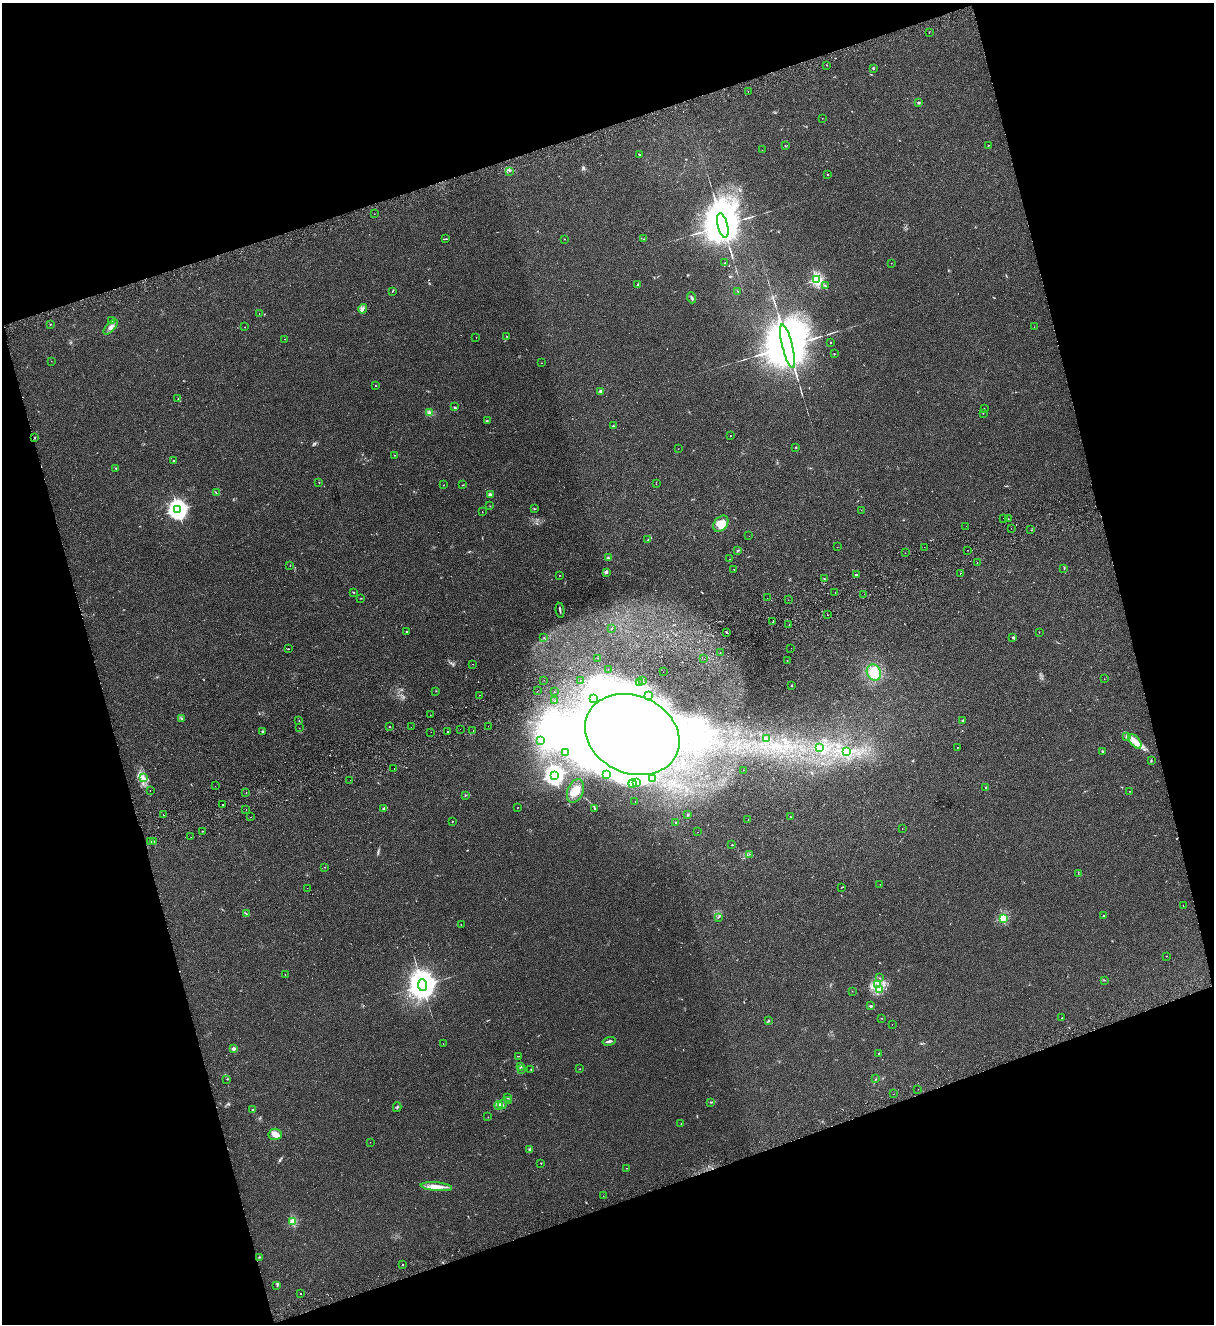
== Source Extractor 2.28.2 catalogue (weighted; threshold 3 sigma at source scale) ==
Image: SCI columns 174-5020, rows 59-5343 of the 5314 x 5399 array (HDU 1 of 3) = the unmasked area's bounding box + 8 px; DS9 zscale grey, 4 x 4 block average (1 PNG px = mean of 4 x 4 image px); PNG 1216 x 1326 px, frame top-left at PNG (2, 3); each listed source drawn as its Kron ellipse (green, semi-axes under 4 px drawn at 4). Shown black and unused: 36% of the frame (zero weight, under 2 of 3 exposures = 3% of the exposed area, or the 3 px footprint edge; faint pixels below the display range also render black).
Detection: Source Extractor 2.28.2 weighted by HDU 2 'WHT'. Background 0.0624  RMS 0.007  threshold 0.0316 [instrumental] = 3 sigma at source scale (4.5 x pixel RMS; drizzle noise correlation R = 1.50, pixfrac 1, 0.05/0.05 arcsec/px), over >= 5 px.
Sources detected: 333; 3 too faint to see at this stretch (4 x 4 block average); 40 inside a brighter object's white glare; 22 cosmic-ray / hot-pixel residue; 7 long thin detections or spike segments (spike, bleed or trail) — neither listed nor drawn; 6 coinciding with a brighter row at this scale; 6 inside a brighter listed object's ellipse — not listed separately; the other 249 listed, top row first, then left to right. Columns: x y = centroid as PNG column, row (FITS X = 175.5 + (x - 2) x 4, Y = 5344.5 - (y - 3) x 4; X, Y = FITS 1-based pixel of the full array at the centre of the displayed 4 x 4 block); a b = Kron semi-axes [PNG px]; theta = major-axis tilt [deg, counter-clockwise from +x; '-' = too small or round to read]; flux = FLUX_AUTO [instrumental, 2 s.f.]
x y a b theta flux
929 33 2 2 - 0.95
827 65 2 2 - 1.6
873 68 2 2 - 6.6
748 91 2 2 - 11
918 103 3 2 - 4.4
822 118 2 2 - 0.78
988 145 2 2 - 1.5
785 146 3 2 - 1.6
762 150 2 2 - 0.62
640 155 3 2 - 3.2
509 171 2 2 - 1.8
828 175 2 2 - 2.2
374 214 2 2 - 0.82
723 225 12 5 -76 38000
445 239 3 2 - 2.9
564 239 2 2 - 1.8
643 239 2 2 - 1.2
725 263 2 2 - 1
891 263 2 2 - 0.89
816 280 2 2 - 580
637 285 2 2 - 2.3
825 286 2 2 - 1.6
392 291 3 2 - 2.6
738 291 3 2 - 3.4
692 298 5 2 - 7.2
363 309 5 2 - 7.3
259 314 2 2 - 0.68
111 321 2 2 - 2.2
50 324 2 2 - 1.3
111 327 9 3 48 15
245 327 2 2 - 1.3
1034 327 2 2 - 0.57
506 336 2 2 - 1.2
476 337 2 2 - 0.79
285 339 2 2 - 0.8
831 342 2 2 - 3
788 346 22 5 -76 69000
834 354 2 2 - 5.9
51 361 2 2 - 0.93
541 363 2 2 - 0.87
376 385 2 2 - 4.5
600 391 2 2 - 26
178 399 2 2 - 1
455 407 2 2 - 1.9
984 408 2 2 - 0.77
430 413 3 2 - 5.8
983 413 2 2 - 0.86
487 420 2 2 - 2
613 426 2 2 - 3
730 436 2 2 - 2.2
35 437 2 2 - 2.3
796 447 2 2 - 2.9
678 449 2 2 - 0.82
394 455 2 2 - 2
174 461 2 2 - 8.5
116 468 2 2 - 2.3
319 483 2 2 - 1.3
656 484 2 2 - 0.8
444 485 2 2 - 1.2
463 485 3 2 - 2
216 493 2 2 - 1.3
490 494 2 2 - 13
490 506 2 2 - 1.1
534 508 2 2 - 1.6
178 510 4 3 - 2700
861 510 2 2 - 1
482 512 2 2 - 0.92
1003 518 2 2 - 1.2
1008 519 2 2 - 1.4
721 524 9 6 50 58
966 526 2 2 - 0.5
1011 528 2 2 - 0.79
1031 530 2 2 - 0.83
749 536 2 2 - 0.73
648 540 2 2 - 1.6
837 547 2 2 - 0.72
924 547 2 2 - 1.7
967 550 2 2 - 2.3
737 551 3 2 - 2.8
905 553 2 2 - 0.77
608 558 2 2 - 19
730 559 2 2 - 0.97
977 563 2 2 - 1.4
290 565 2 2 - 2.1
1064 568 3 2 - 2.5
734 569 2 2 - 1.2
606 572 3 2 - 6.9
960 573 2 2 - 3.7
559 575 2 2 - 1.1
856 575 2 2 - 8.1
824 579 2 2 - 1.8
354 592 2 2 - 3
835 593 2 2 - 2.1
864 594 2 2 - 2.7
361 598 2 2 - 1.6
767 598 2 2 - 0.89
788 600 2 2 - 1.1
560 610 8 2 -82 7.2
828 615 2 2 - 1.5
773 622 2 2 - 2
789 625 2 2 - 1
611 629 2 2 - 2
406 632 3 2 - 2.1
727 632 2 2 - 4.3
1039 632 2 2 - 1.1
544 637 2 2 - 0.75
1013 637 3 2 - 3.7
791 648 2 2 - 0.56
288 649 2 2 - 2.4
720 652 2 2 - 0.74
598 658 2 2 - 3
704 659 2 2 - 3
787 661 2 2 - 0.84
473 664 2 2 - 4
608 669 2 2 - 0.63
663 672 2 2 - 2.9
874 672 8 7 - 65
1104 679 2 2 - 0.81
544 680 2 2 - 0.83
580 680 2 2 - 2.4
642 680 2 2 - 5.3
639 683 2 2 - 5.2
791 685 2 2 - 3.1
436 691 2 2 - 1.6
537 691 2 2 - 0.95
554 692 2 2 - 2
479 695 2 2 - 4.2
649 696 2 2 - 8
594 699 2 2 - 1.1
555 701 2 2 - 5.5
430 715 2 2 - 1.1
182 718 2 2 - 2.1
299 720 2 2 - 1.7
963 720 2 2 - 11
488 726 2 2 - 0.74
389 727 2 2 - 2.6
411 727 2 2 - 1.8
299 728 2 2 - 1
460 729 2 2 - 0.75
473 730 2 2 - 0.63
263 731 3 2 - 2.8
448 731 2 2 - 3.6
431 732 2 2 - 0.9
632 734 49 39 -24 2200
1127 736 3 2 - 5.4
766 739 3 2 - 2.5
540 741 2 2 - 3.8
1135 741 8 5 -52 27
820 747 2 2 - 3
957 747 2 2 - 1.2
1102 751 2 2 - 4.7
566 752 2 2 - 4.3
846 752 3 2 - 4.2
1151 760 3 2 - 1.8
394 769 2 2 - 1
743 770 2 2 - 0.78
555 775 3 3 - 2000
606 775 2 2 - 1.4
143 777 3 2 - 2.8
653 778 2 2 - 1.5
350 780 2 2 - 0.64
636 783 4 3 - 11
632 784 4 2 - 10
215 786 2 2 - 1.3
986 788 2 2 - 14
150 790 2 2 - 3.1
575 791 12 8 68 49
1130 791 2 2 - 1.1
246 793 2 2 - 2.7
465 795 3 2 - 2.3
635 801 2 2 - 1.1
223 804 2 2 - 4.7
384 808 2 2 - 3.8
517 808 2 2 - 1.2
594 808 3 2 - 2.8
246 809 2 2 - 0.65
164 815 2 2 - 5.9
688 815 3 2 - 3.7
790 816 2 2 - 1.4
250 817 2 2 - 4.2
748 819 2 2 - 0.71
452 821 2 2 - 5.2
675 822 2 2 - 1.5
902 829 2 2 - 1.3
202 831 2 2 - 5.1
698 832 2 2 - 0.61
191 837 2 2 - 0.88
154 841 2 2 - 4.8
150 842 2 2 - 2.3
732 845 2 2 - 2.1
749 854 2 2 - 1.8
324 867 2 2 - 1.1
1078 873 2 2 - 0.93
880 884 2 2 - 0.86
841 887 3 2 - 2
307 888 2 2 - 0.65
1183 905 2 2 - 1.1
246 914 2 2 - 2.4
1104 916 2 2 - 6.6
719 917 2 2 - 2.3
1003 918 2 2 - 310
461 924 2 2 - 1.9
1166 956 2 2 - 1.5
285 974 2 2 - 1
879 978 2 2 - 1.3
1104 980 3 2 - 2.2
422 985 6 4 -83 10000
878 985 2 2 - 9
880 989 4 2 - 6.6
852 991 2 2 - 0.87
871 1006 3 2 - 5.5
881 1018 2 2 - 1.3
1062 1018 2 2 - 1
769 1020 2 2 - 1.3
892 1024 2 2 - 0.6
609 1041 6 2 13 12
443 1044 2 2 - 1
233 1049 3 3 - 9.5
879 1053 2 2 - 6.5
518 1056 3 2 - 1.8
521 1066 3 2 - 3.4
522 1069 2 2 - 1.3
531 1069 2 2 - 2.1
580 1069 2 2 - 0.97
227 1079 2 2 - 1.4
876 1079 2 2 - 1.5
918 1089 2 2 - 0.77
893 1094 2 2 - 1
507 1097 3 2 - 3.2
509 1100 3 2 - 3.6
711 1102 3 2 - 4.5
502 1104 4 2 - 3.9
499 1106 4 2 - 6.7
397 1107 5 2 - 4.2
253 1110 3 2 - 4.1
488 1117 2 2 - 1.3
681 1124 2 2 - 2.8
275 1134 7 5 -4 30
370 1142 2 2 - 0.78
530 1149 3 2 - 5.5
541 1163 2 2 - 2.2
627 1168 2 2 - 1.1
436 1187 16 4 -5 34
603 1196 2 2 - 2.9
293 1222 2 2 - 260
259 1257 2 2 - 1.3
402 1265 2 2 - 4.8
277 1286 3 2 - 3.8
301 1293 2 2 - 1.2
Diffuse or blended objects may show on this block-average render without a row.